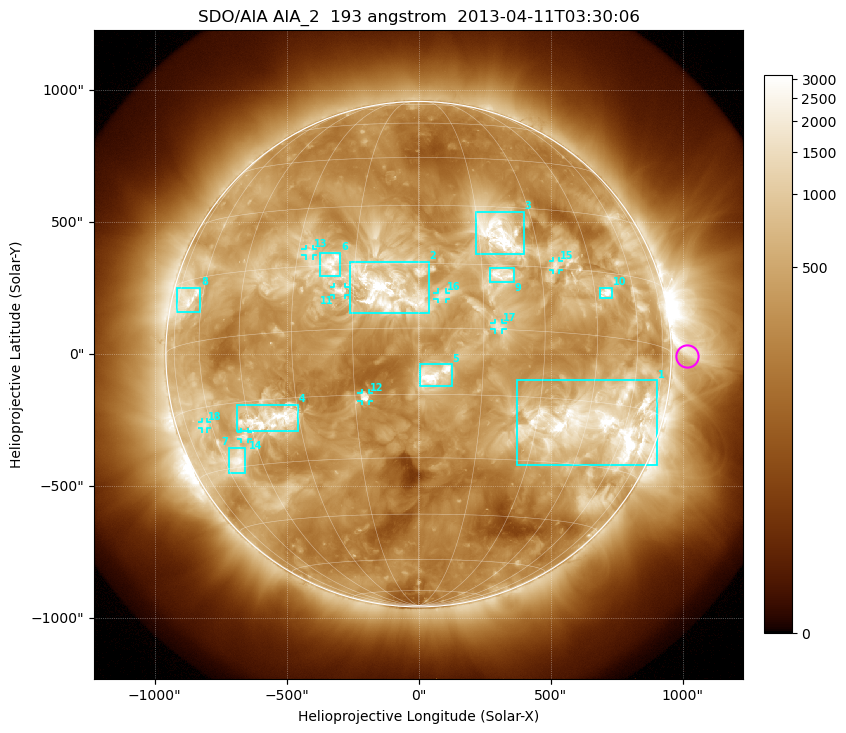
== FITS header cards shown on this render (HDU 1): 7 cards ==
TELESCOP= 'SDO/AIA'
INSTRUME= 'AIA_2'
WAVELNTH=                  193
WAVEUNIT= 'angstrom'
DATE-OBS= '2013-04-11T03:30:06.84'
CTYPE1  = 'HPLN-TAN'
CTYPE2  = 'HPLT-TAN'

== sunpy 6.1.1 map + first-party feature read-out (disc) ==
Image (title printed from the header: SDO/AIA AIA_2  193 angstrom  2013-04-11T03:30:06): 1024 x 1024 px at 2.4 arcsec/px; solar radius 957 arcsec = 399 px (full disc in frame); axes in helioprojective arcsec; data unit not stated in the header (colour bar unlabelled)
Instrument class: DISC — disc imager (sunpy class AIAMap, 193 A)
Bright regions (active regions / flare kernels): reference = the median radial profile (limb darkening/brightening removed); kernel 9 px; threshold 5 sigma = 1045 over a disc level ~371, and >= 1.15x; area >= 12 px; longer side >= 10 px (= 24 arcsec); searched inside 0.97 R_sun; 18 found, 18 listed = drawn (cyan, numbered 1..; 8 of them under ~33 arcsec drawn as corner ticks so the feature stays visible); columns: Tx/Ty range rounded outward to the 5 arcsec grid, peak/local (2 s.f.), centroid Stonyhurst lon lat
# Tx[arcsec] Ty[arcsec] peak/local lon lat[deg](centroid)
1 370..905 -420..-95 13 +50 -20
2 -260..40 155..350 11 -7 +9
3 215..400 380..540 13 +20 +23
4 -690..-455 -290..-190 8.5 -38 -20
5 5..125 -125..-35 10 +3 -11
6 -375..-295 295..385 6.6 -21 +15
7 -720..-655 -450..-355 8.3 -54 -29
8 -915..-825 155..255 6.3 -68 +10
9 270..360 270..330 6.1 +20 +13
10 685..735 210..255 11 +49 +10
11 -320..-275 225..255 6.4 -18 +9
12 -215..-190 -180..-145 6 -13 -16
13 -430..-400 375..400 4.7 -27 +18
14 -675..-645 -325..-295 5.9 -48 -23
15 505..530 320..355 4.8 +34 +16
16 70..105 205..235 4.5 +5 +7
17 285..320 90..120 3.9 +18 +1
18 -820..-800 -280..-255 4.3 -63 -19
Off-limb structures (1.02-1.3 R_sun): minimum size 162 px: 2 found; the strongest spans PA ~230..305 deg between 1.02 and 1.3 R_sun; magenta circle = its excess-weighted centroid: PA ~270 deg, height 1.06 R_sun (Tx ~1020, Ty ~-10 arcsec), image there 2.8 x the reference